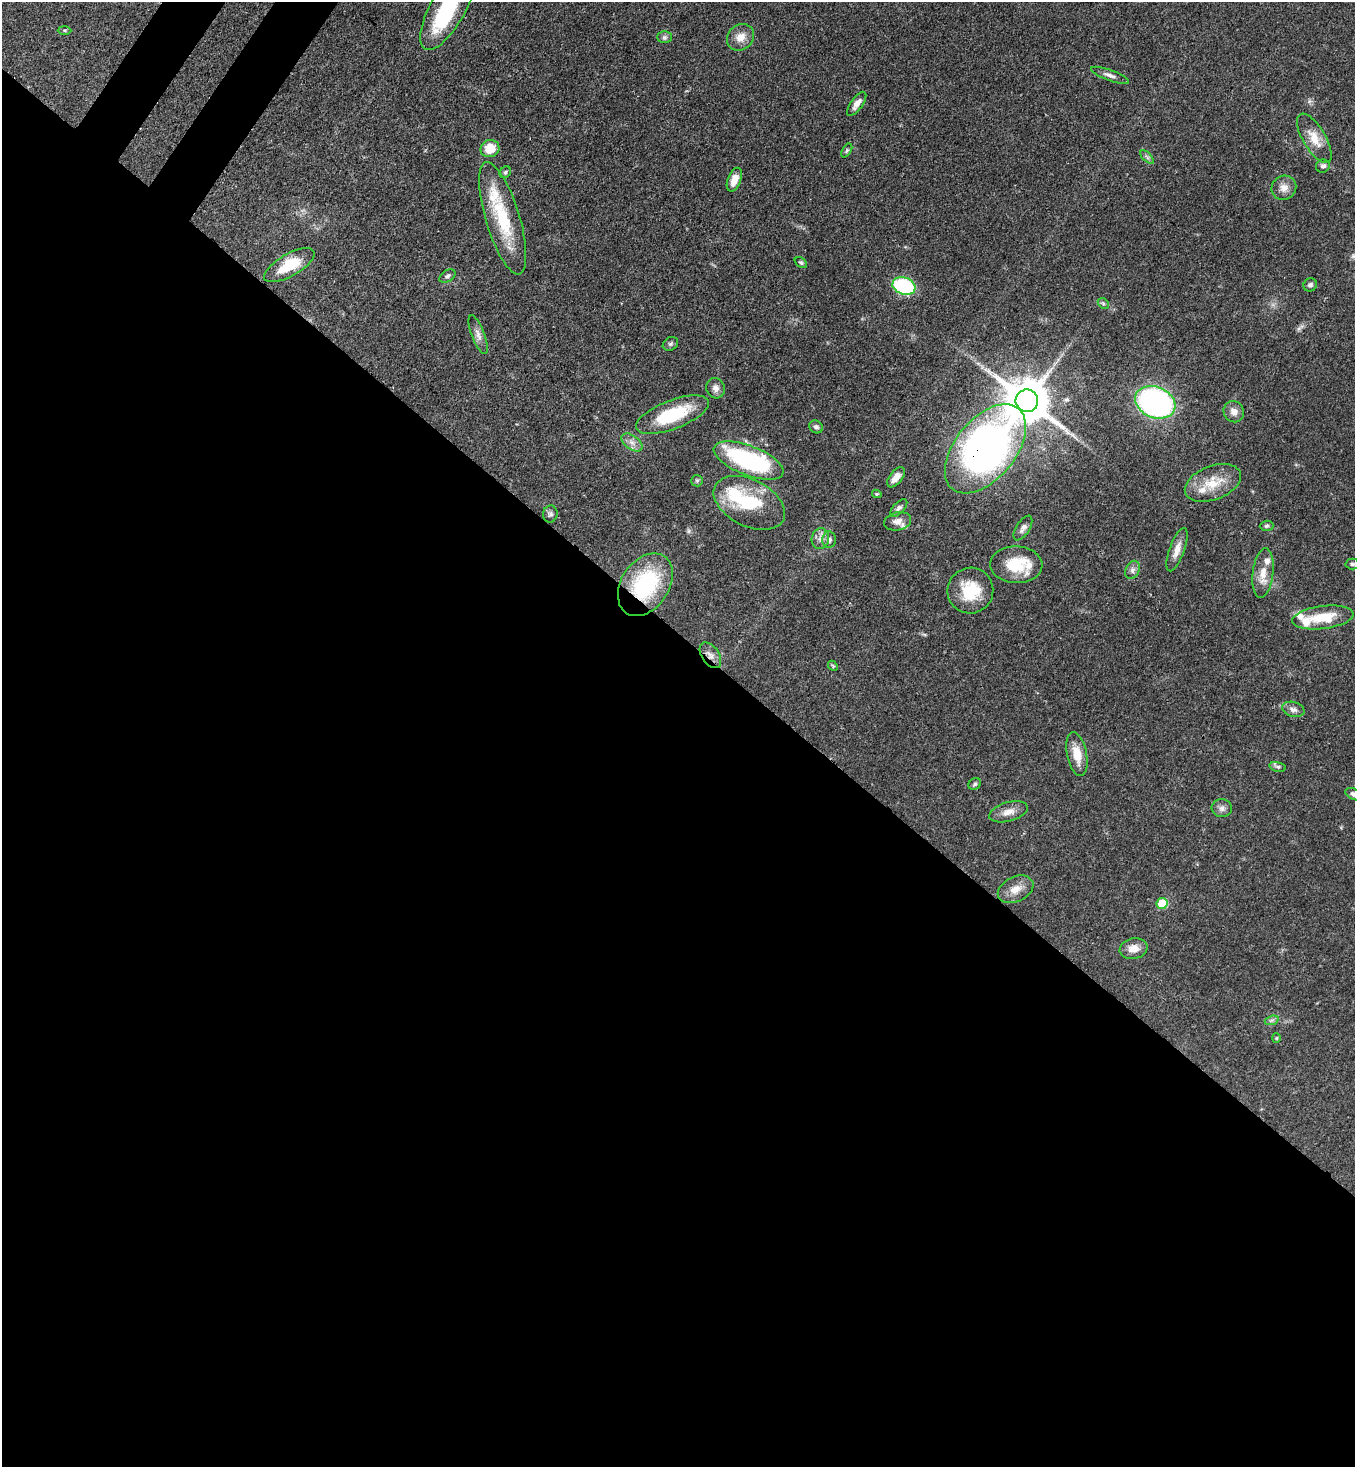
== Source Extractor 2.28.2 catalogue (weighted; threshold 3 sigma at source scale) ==
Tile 14 of 4 x 4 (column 2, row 4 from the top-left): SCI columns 1717-3069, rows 60-1524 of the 5999 x 5977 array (HDU 1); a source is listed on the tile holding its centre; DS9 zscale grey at full resolution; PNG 1357 x 1469 px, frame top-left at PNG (2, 2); each listed source drawn as its Kron ellipse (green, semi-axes under 4 px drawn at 4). Shown black and unused: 58% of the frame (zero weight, under 3 of 4 exposures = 7% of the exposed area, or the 3 px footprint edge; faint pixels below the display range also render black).
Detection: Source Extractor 2.28.2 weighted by HDU 2 'WHT'; one run over the whole footprint, this tile lists its part. Background 0.0707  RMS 0.004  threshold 0.0179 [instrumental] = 3 sigma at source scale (4.5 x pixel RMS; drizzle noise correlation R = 1.50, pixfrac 1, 0.05/0.05 arcsec/px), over >= 5 px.
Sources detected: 74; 2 inside a brighter object's white glare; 1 long thin detection or spike segment (spike, bleed or trail) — neither listed nor drawn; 5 inside a brighter listed object's ellipse — not listed separately; the other 66 listed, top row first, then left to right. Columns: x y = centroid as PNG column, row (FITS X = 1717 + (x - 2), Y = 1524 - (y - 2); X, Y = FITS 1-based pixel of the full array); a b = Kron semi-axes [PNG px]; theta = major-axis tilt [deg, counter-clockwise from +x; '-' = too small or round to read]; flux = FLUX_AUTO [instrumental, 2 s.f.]
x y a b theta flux
448 8 47 17 61 32
64 30 7 4 0 0.57
664 37 7 6 - 0.98
741 37 14 12 42 4.4
1110 75 20 5 -20 2
857 104 14 6 55 2.5
1314 138 28 11 -59 6.9
490 149 9 8 - 7.9
847 150 7 4 59 0.75
1147 157 8 4 -45 0.89
1323 166 7 6 - 1.3
505 172 6 5 - 0.7
734 180 12 6 68 4.1
1284 188 13 12 - 3.3
503 218 58 17 -73 25
801 263 7 4 -36 0.7
289 265 28 11 30 12
447 276 9 5 32 1
1310 285 7 6 - 1.2
904 286 12 8 -20 38
1103 303 6 4 -45 0.64
478 335 20 6 -69 2.5
670 344 8 6 32 0.87
716 388 10 9 - 2
1027 401 11 11 - 1700
1155 402 21 15 -23 100
1234 412 11 10 - 2.8
672 415 38 14 21 23
816 427 7 6 - 1
632 442 12 7 -37 2.3
985 449 52 30 50 220
749 460 37 14 -21 50
896 477 12 6 52 3
697 481 6 5 - 0.66
1213 483 29 17 21 11
877 494 5 4 - 0.59
749 503 38 23 -27 24
899 508 11 5 46 1.3
550 514 8 7 - 1.2
898 521 13 9 12 3.1
1267 526 7 5 3 0.69
1023 528 14 6 58 1.9
820 538 10 8 79 2.3
829 540 8 7 - 2.1
1177 550 23 7 70 3.9
1352 564 7 5 -2 0.89
1016 565 26 18 -2 15
1132 570 9 7 64 1.6
1263 573 25 10 83 5.6
645 585 34 24 56 38
970 591 23 22 - 15
1323 617 31 11 7 13
710 655 14 8 -56 2.7
833 666 5 4 - 0.51
1293 709 11 7 -16 1.8
1077 754 22 10 -78 7
1278 767 8 4 -13 0.79
975 784 6 5 - 0.77
1354 794 9 5 -25 1.4
1222 808 10 9 - 1.9
1008 812 20 9 16 3.7
1016 889 19 12 25 4.9
1162 903 5 5 - 14
1134 949 14 10 11 4
1272 1020 7 4 18 0.97
1276 1038 4 4 - 0.4
Overlapping masked pixels (flux is a lower limit): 3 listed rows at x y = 985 449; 645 585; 710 655
Isophote crosses this tile's border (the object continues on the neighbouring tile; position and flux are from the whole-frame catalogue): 2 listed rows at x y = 448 8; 1354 794